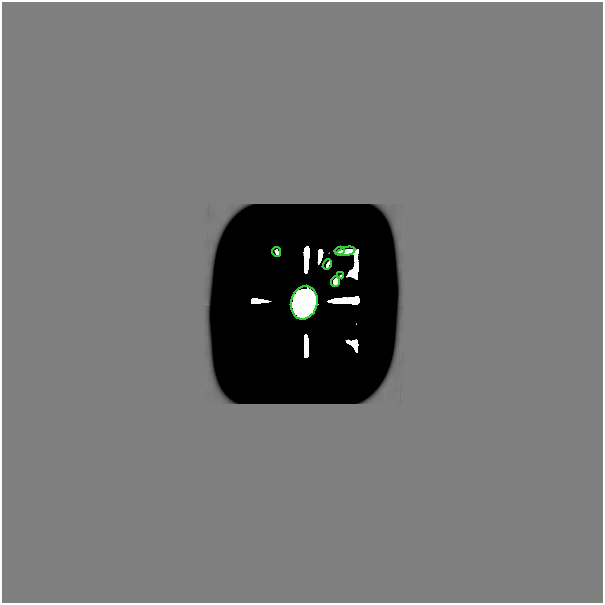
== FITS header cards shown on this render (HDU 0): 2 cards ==
NAXIS1  =                  601
NAXIS2  =                  601

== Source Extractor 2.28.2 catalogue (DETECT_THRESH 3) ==
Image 601 x 601 px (HDU 0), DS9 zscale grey, 1 PNG px = 1 image px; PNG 605 x 605 px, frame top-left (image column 1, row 601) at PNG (2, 2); each listed source drawn as its Kron ellipse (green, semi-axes under 4 px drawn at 4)
Background 0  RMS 1.2e-34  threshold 3.47e-34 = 3 sigma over >= 5 px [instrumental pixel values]
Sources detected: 27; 20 with non-positive FLUX_AUTO (blend fragments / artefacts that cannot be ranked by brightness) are neither listed nor drawn; the other 7 listed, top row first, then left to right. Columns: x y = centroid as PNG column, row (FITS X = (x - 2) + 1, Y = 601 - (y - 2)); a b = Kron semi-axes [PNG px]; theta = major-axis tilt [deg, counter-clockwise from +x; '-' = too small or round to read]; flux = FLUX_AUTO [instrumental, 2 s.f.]
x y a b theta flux
339 251 5 3 - 2.8e-11
346 251 9 4 13 4.1e-10
277 252 5 3 - 7.7e-11
327 265 5 2 - 4.5e-10
341 276 2 2 - 3.0e-11
335 281 5 4 - 2.9e-10
304 303 17 13 75 4.7e+01
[20 non-positive-flux detections neither listed nor drawn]